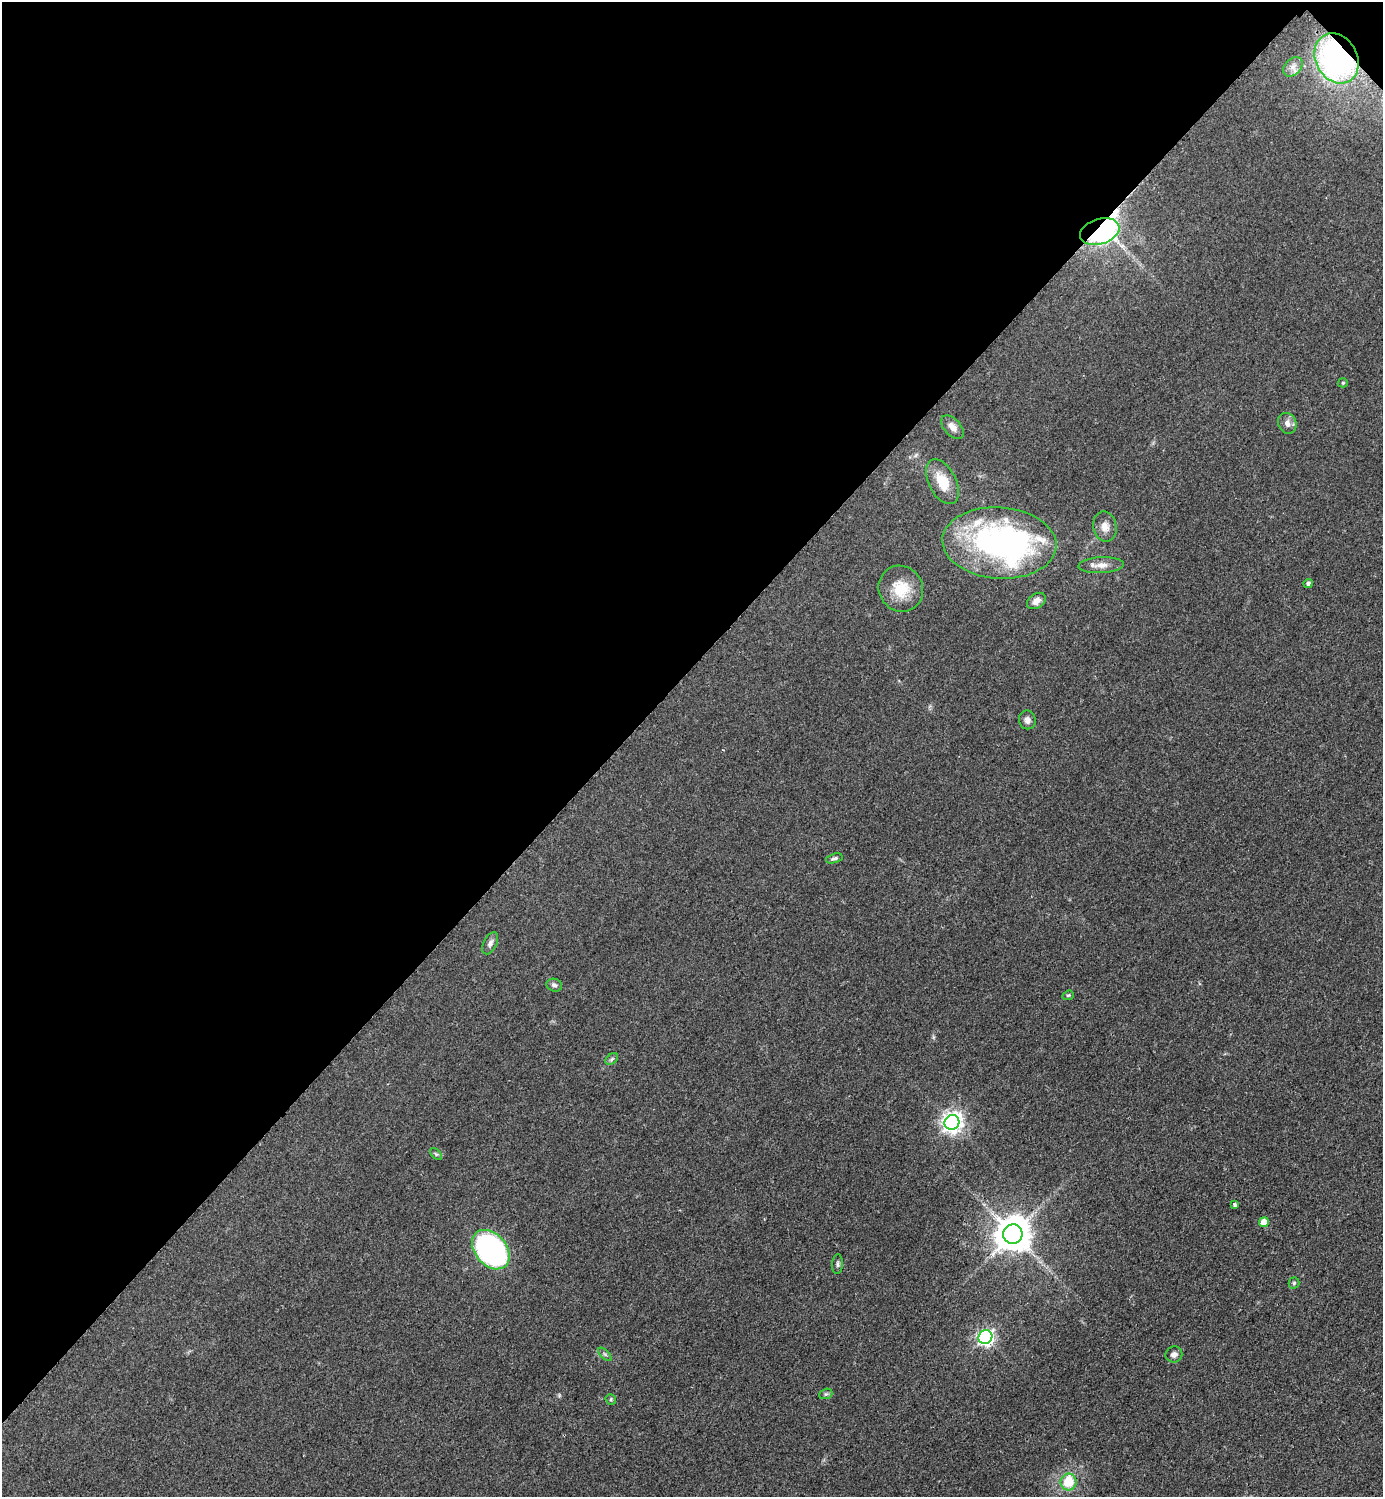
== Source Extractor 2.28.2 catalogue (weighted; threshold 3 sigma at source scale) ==
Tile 2 of 4 x 4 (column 2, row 1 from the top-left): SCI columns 1695-3075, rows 4494-5988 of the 6004 x 6004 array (HDU 1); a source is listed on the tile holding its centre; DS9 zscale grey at full resolution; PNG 1385 x 1499 px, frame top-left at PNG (2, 2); each listed source drawn as its Kron ellipse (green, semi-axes under 4 px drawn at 4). Shown black and unused: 45% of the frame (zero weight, under 2 of 3 exposures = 1% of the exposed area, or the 3 px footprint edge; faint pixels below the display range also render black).
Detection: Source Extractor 2.28.2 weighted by HDU 2 'WHT'; one run over the whole footprint, this tile lists its part. Background 0.0782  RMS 0.0082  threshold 0.0367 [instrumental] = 3 sigma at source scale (4.5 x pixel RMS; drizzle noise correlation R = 1.50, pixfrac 1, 0.05/0.05 arcsec/px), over >= 5 px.
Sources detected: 38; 2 inside a brighter object's white glare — neither listed nor drawn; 3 inside a brighter listed object's ellipse — not listed separately; the other 33 listed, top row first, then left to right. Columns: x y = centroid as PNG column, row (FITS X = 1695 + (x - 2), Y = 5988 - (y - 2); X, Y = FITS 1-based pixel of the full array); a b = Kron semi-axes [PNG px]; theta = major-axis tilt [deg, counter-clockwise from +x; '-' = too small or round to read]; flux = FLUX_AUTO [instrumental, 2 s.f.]
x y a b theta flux
1336 58 26 21 -62 210
1293 67 11 7 46 4.9
1100 232 20 12 17 590
1343 383 5 4 - 0.92
1287 423 11 9 -65 4.5
952 427 14 8 -47 5.8
942 482 24 13 -63 19
1105 527 15 11 -79 7.3
999 543 57 35 -4 220
1101 565 23 8 3 7.4
1308 583 5 4 - 1.7
901 589 23 22 - 23
1036 601 10 7 33 4.8
1027 720 9 8 - 3.6
834 858 8 4 16 1.9
490 943 12 6 63 3.3
554 985 8 6 -18 2.6
1068 995 6 4 20 1.1
612 1059 7 4 37 1.6
952 1122 8 7 - 450
436 1154 7 4 -44 1.5
1235 1205 4 3 - 3.7
1264 1222 5 5 - 12
1013 1234 10 9 - 1900
491 1250 22 15 -50 200
837 1264 10 5 87 2.1
1294 1283 5 5 - 1.3
985 1337 7 6 - 230
605 1354 8 3 -45 1.3
1174 1354 8 8 - 3
826 1394 7 5 20 1.4
611 1399 5 5 - 1.2
1069 1482 8 8 - 22
Overlapping masked pixels (flux is a lower limit): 2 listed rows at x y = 1336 58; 1100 232